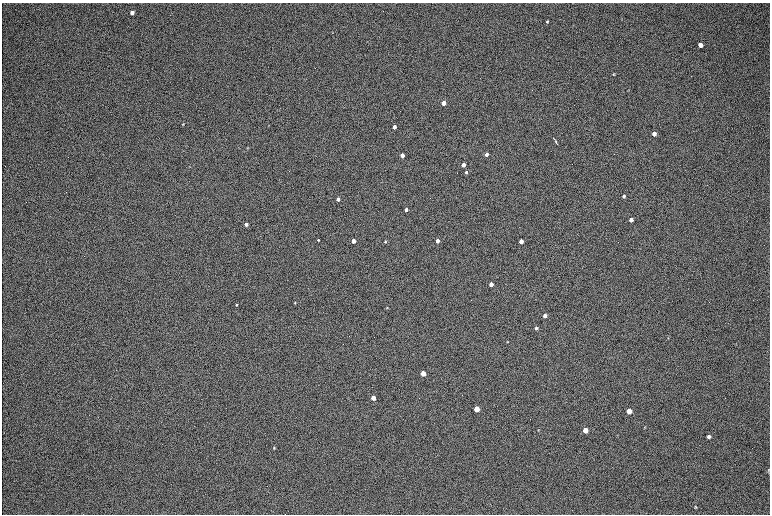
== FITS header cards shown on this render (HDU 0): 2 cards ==
NAXIS1  =                 1536 / length of data axis 1
NAXIS2  =                 1024 / length of data axis 2

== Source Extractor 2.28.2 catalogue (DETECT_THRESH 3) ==
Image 1536 x 1024 px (HDU 0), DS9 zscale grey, zoomed out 1/2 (1 PNG px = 2 x 2 image px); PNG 772 x 516 px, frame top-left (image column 1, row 1023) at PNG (2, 3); no overlay
Background 168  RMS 20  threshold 60.2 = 3 sigma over >= 5 px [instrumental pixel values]
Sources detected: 42; all 42 listed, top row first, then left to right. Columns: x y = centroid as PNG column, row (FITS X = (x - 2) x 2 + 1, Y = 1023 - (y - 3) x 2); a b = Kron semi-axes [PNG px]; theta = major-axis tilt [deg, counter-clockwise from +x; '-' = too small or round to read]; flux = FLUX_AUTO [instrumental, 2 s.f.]
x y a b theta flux
132 13 4 3 - 20000
547 21 4 3 - 4800
700 45 4 4 - 21000
613 74 3 3 - 3200
443 103 3 3 - 52000
183 124 4 3 - 2900
269 125 3 2 - 1700
394 127 3 3 - 26000
654 134 4 3 - 29000
556 142 4 2 - 6900
486 154 3 3 - 14000
402 155 3 3 - 43000
463 165 3 3 - 30000
466 172 4 3 - 5800
624 196 4 3 - 9000
338 199 3 3 - 22000
406 210 3 3 - 15000
631 220 3 3 - 23000
246 224 3 3 - 19000
318 240 3 2 - 3100
353 241 3 3 - 44000
437 241 3 3 - 33000
521 241 3 3 - 39000
385 242 4 3 - 4000
491 284 3 3 - 39000
295 303 3 3 - 2800
236 305 3 3 - 3800
387 307 3 3 - 2500
545 316 3 3 - 18000
536 328 4 3 - 5700
508 342 3 3 - 2100
423 373 3 3 - 110000
373 398 3 3 - 68000
476 409 4 3 - 160000
629 411 4 3 - 100000
644 427 4 3 - 3000
539 430 4 3 - 2800
585 430 4 3 - 80000
709 436 4 4 - 11000
274 448 4 3 - 3300
768 470 5 3 - 4100
695 507 4 3 - 3600